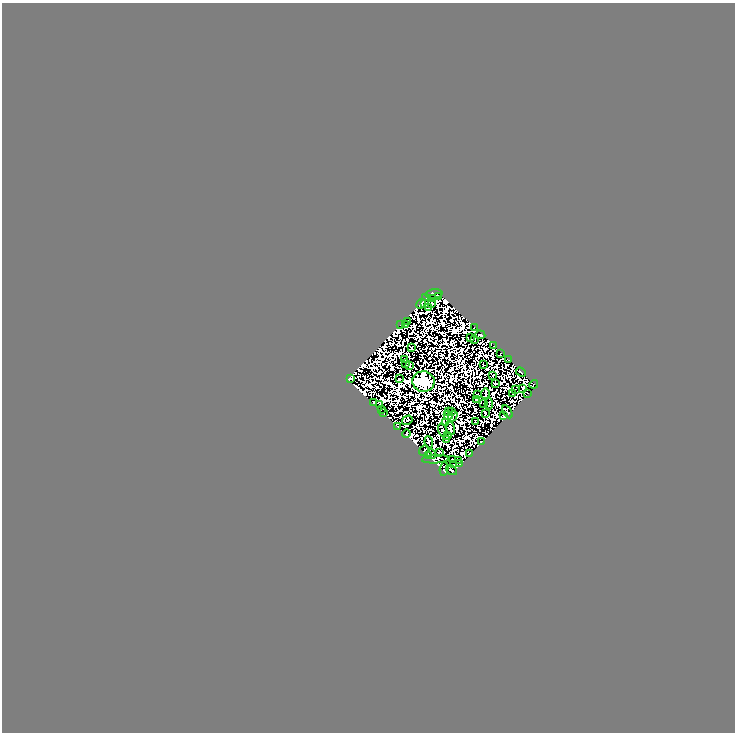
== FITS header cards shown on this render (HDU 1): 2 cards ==
NAXIS1  =                  733
NAXIS2  =                  730

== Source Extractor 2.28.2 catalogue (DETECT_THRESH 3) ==
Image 733 x 730 px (HDU 1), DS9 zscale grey, 1 PNG px = 1 image px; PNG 737 x 734 px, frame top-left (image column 1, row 730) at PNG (2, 3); each listed source drawn as its Kron ellipse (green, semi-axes under 4 px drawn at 4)
Background 0.0303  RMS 4.9e-05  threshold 1.46e-04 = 3 sigma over >= 5 px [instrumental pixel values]
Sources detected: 159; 86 with non-positive FLUX_AUTO (blend fragments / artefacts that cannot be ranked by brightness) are neither listed nor drawn; the other 73 listed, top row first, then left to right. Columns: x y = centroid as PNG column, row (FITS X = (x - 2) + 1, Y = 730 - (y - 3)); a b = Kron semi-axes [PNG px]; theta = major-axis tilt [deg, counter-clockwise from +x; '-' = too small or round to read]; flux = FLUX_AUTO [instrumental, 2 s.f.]
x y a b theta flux
434 294 8 4 7 10
439 296 2 2 - 0.82
425 298 2 2 - 0.96
432 299 2 2 - 0.2
421 304 5 3 - 1.2
425 304 4 2 - 1.7
432 304 3 2 - 0.36
428 307 2 2 - 1.5
407 321 2 2 - 0.77
401 325 3 2 - 0.22
406 325 2 2 - 0.64
474 327 2 2 - 0.54
480 335 5 2 - 0.044
471 338 2 2 - 0.64
475 340 2 2 - 0.28
494 346 2 2 - 0.98
411 347 4 2 - 0.24
501 354 4 2 - 1.8
404 359 2 2 - 1.1
509 360 3 2 - 0.91
406 363 2 2 - 0.92
409 365 3 2 - 0.37
483 365 4 2 - 1.4
521 372 5 2 - 3.1
493 375 2 2 - 0.52
350 378 4 2 - 3.2
399 379 3 2 - 1
423 381 11 10 - 1800
495 383 4 2 - 0.73
534 384 4 2 - 0.68
523 388 4 3 - 0.41
515 389 2 2 - 0.37
513 393 4 2 - 2.7
527 393 3 2 - 1
485 394 5 3 - 0.96
477 395 3 2 - 1.9
476 400 2 2 - 0.29
373 403 3 2 - 1.8
484 404 3 2 - 0.7
489 404 6 2 -85 0.7
380 405 4 2 - 1.5
381 409 3 2 - 1.8
448 411 2 2 - 1.2
451 412 2 2 - 0.022
507 412 7 3 -58 0.12
383 413 3 2 - 1.3
485 413 4 2 - 1.2
448 415 4 2 - 2.5
453 416 6 2 60 0.54
504 416 4 2 - 0.45
407 420 5 4 - 1.6
475 422 2 2 - 1.5
446 423 2 2 - 0.68
398 427 2 2 - 0.083
450 429 6 4 -72 3.3
442 430 7 2 -74 1.6
407 434 4 2 - 2
448 436 3 2 - 0.39
447 439 3 2 - 0.41
429 442 6 3 -82 0.74
481 442 3 2 - 0.81
424 450 6 2 52 1.6
439 453 4 3 - 0.19
432 454 5 3 - 0.28
469 454 3 2 - 1.7
428 455 3 2 - 0.91
435 459 13 4 3 1.3
453 460 4 3 - 0.82
458 460 3 2 - 0.75
459 464 3 2 - 0.5
453 465 3 2 - 0.95
444 469 7 3 80 0.13
451 470 6 2 -37 1.8
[86 non-positive-flux detections neither listed nor drawn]